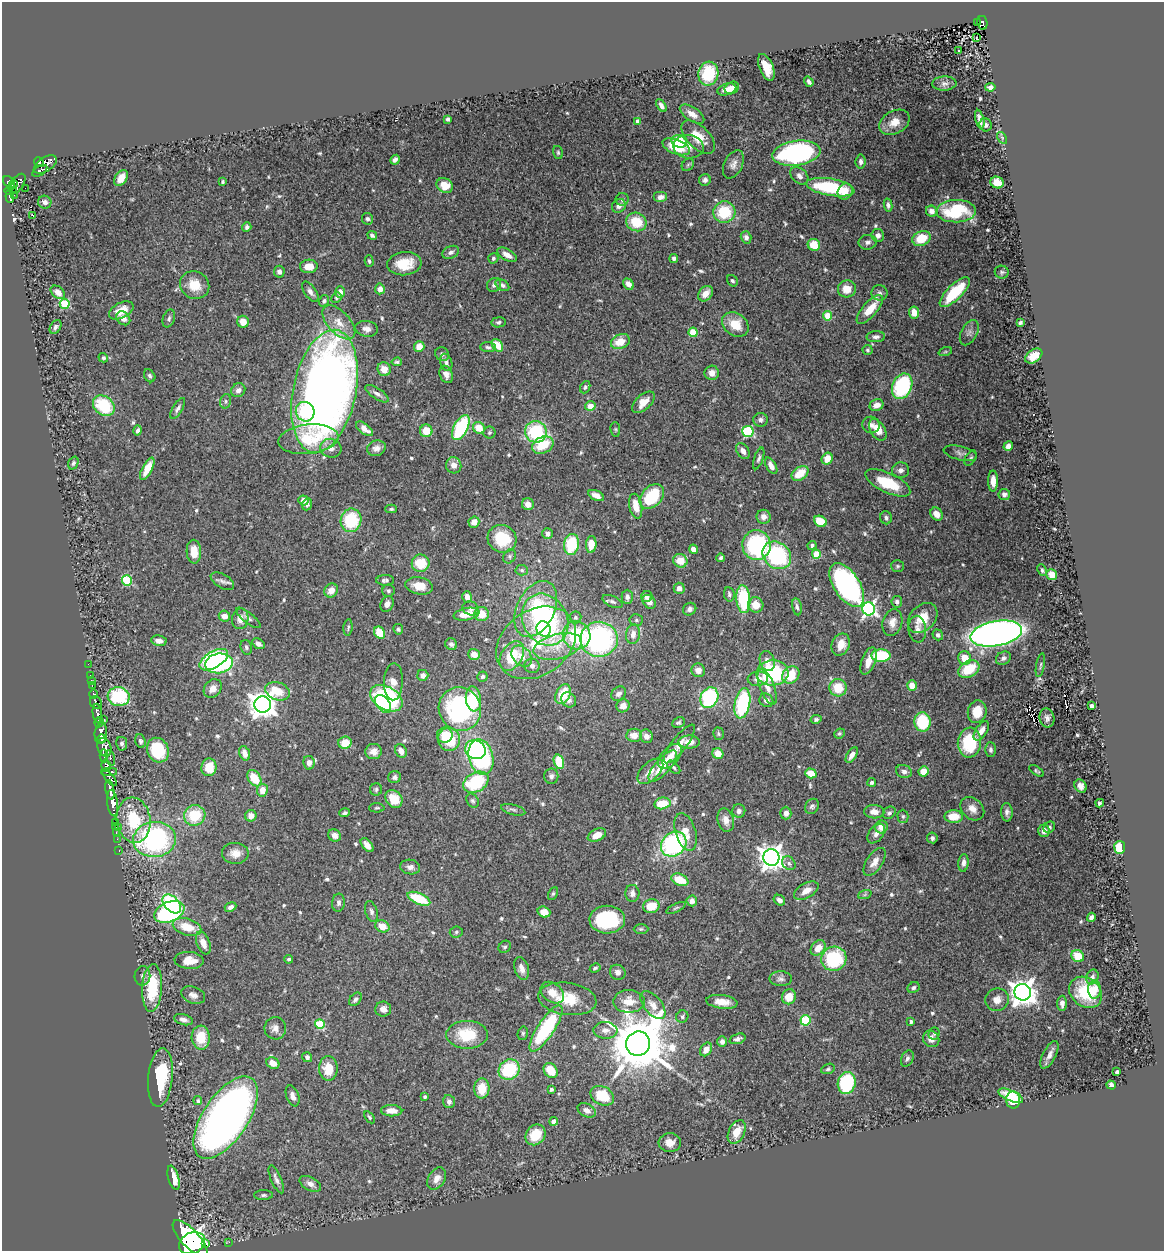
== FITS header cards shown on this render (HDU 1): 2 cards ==
NAXIS1  =                 1162
NAXIS2  =                 1249

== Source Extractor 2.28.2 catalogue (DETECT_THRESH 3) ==
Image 1162 x 1249 px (HDU 1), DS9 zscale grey, 1 PNG px = 1 image px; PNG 1166 x 1253 px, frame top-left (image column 1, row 1249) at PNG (2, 2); each listed source drawn as its Kron ellipse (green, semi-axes under 4 px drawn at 4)
Background 1.27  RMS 0.042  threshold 0.126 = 3 sigma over >= 5 px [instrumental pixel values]
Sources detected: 603; of the 603, the 500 brightest by FLUX_AUTO listed and drawn (103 fainter detections omitted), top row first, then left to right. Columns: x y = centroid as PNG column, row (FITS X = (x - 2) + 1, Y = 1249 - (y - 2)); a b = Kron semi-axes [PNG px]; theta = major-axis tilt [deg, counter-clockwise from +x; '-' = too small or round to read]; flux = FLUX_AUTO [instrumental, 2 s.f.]
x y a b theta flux
977 22 2 2 - 7.2
982 23 7 5 -80 110
977 37 3 2 - 6.4
958 50 3 3 - 24
766 67 14 6 -67 44
708 74 12 10 76 130
809 82 5 3 - 7.7
944 83 12 7 2 11
990 87 5 4 - 11
732 88 7 6 - 15
727 89 10 5 17 18
661 105 7 4 -55 13
692 114 14 7 -34 22
448 119 4 4 - 8.7
980 119 9 4 -75 14
638 122 4 4 - 28
894 122 16 11 30 36
986 125 6 6 - 7.9
698 137 21 11 -45 57
1002 138 6 4 -57 4.7
679 141 8 6 -20 84
676 147 14 7 -21 82
689 147 15 11 -6 31
558 153 7 5 -75 4.8
796 153 24 12 8 590
395 160 5 4 - 8.5
39 162 5 4 - 640
860 162 7 5 83 10
45 164 13 7 33 1100
733 164 15 9 64 19
688 165 7 5 46 5
40 171 8 4 33 470
799 176 10 7 -43 13
121 178 9 5 54 31
705 180 6 5 - 10
9 182 7 5 -46 910
223 182 4 3 - 4.7
997 182 7 5 -21 42
13 184 4 2 - 290
17 184 11 6 56 920
445 185 9 7 -32 42
830 187 24 8 -10 220
25 188 2 2 - 11
13 189 4 2 - 120
9 191 4 3 - 270
845 192 8 7 - 31
14 195 2 2 - 12
10 197 6 3 -83 330
661 197 7 5 0 18
622 199 6 6 - 8.6
45 202 6 6 - 11
888 205 6 4 -78 7.9
619 206 7 6 - 14
932 211 6 5 - 14
956 211 20 11 1 140
724 212 11 10 - 130
33 216 3 3 - 87
367 219 6 5 - 7.1
636 222 10 9 - 78
247 227 5 4 - 6.9
372 235 5 3 - 6.5
878 235 6 6 - 13
746 237 6 5 - 13
921 238 9 7 23 75
868 242 9 7 10 11
814 245 6 6 - 53
451 252 9 6 25 9.4
507 255 11 5 -30 20
493 258 5 5 - 6.2
674 258 4 4 - 11
369 261 6 3 -75 5
404 264 17 11 6 68
309 266 9 6 3 40
279 272 6 5 - 10
1002 272 7 6 - 6.9
732 281 6 5 - 5.8
628 284 6 4 -47 18
195 285 15 13 -31 57
494 285 7 6 - 9.6
502 285 7 5 -35 8.5
380 289 5 5 - 20
847 289 9 8 - 40
58 292 8 5 -40 24
310 292 12 5 -55 13
340 292 6 4 88 25
955 292 20 7 45 160
880 293 8 7 - 11
706 294 8 6 50 31
336 298 5 5 - 4.9
324 301 6 5 - 7.1
65 304 5 5 - 180
870 309 18 7 48 57
121 310 13 7 28 38
914 312 6 5 - 33
828 316 4 4 - 89
123 318 8 6 -47 20
169 319 9 6 73 7.2
243 322 6 5 - 32
339 322 21 11 -47 45
498 322 7 5 8 6.6
1020 323 4 3 - 6.2
735 325 14 11 -36 67
56 327 7 5 57 8.3
367 329 11 8 -9 18
693 332 4 4 - 110
969 333 14 8 62 14
876 337 9 5 3 10
620 342 10 7 21 49
497 345 7 5 -53 50
419 346 5 5 - 30
488 347 8 5 -2 7.3
867 350 5 5 - 5
945 352 7 4 19 4.8
442 354 7 6 - 8.8
1034 356 9 6 35 44
103 358 5 4 - 5.6
397 362 5 3 - 5.2
446 362 9 6 -75 10
384 369 7 6 - 31
712 373 7 7 - 23
446 374 9 6 -68 17
150 376 7 5 -57 6.5
902 386 13 9 67 220
585 387 6 5 - 6.5
238 390 7 6 - 14
325 391 62 31 78 2800
377 394 13 5 -33 13
226 401 7 5 75 6.1
643 402 13 7 44 34
877 405 7 5 24 20
104 406 12 9 -38 150
590 406 5 5 - 31
178 408 12 5 59 9.2
305 412 10 9 - 68
761 420 7 7 - 8.7
871 425 9 8 - 13
461 428 14 7 62 230
479 428 6 5 - 54
365 429 10 5 -38 20
615 429 7 5 -84 4.7
138 430 5 3 - 9.1
878 430 12 7 -59 41
426 431 6 6 - 54
536 432 11 10 - 190
748 432 5 5 - 270
489 433 6 6 - 5.6
308 439 30 14 6 140
543 445 11 8 26 93
1008 446 5 4 - 18
331 448 10 9 - 21
376 448 9 7 20 16
743 451 9 6 -56 17
960 453 17 7 -13 12
759 458 11 4 71 7.4
971 458 8 5 58 6.1
827 459 6 5 - 35
73 463 7 5 68 6.2
454 465 8 7 - 19
771 466 9 5 -60 20
147 469 12 5 62 54
900 470 8 8 - 13
800 473 9 6 37 63
993 481 10 5 -90 24
888 483 24 10 -25 120
1004 494 6 5 - 12
596 495 8 5 -26 22
652 496 14 10 47 140
303 500 5 5 - 17
307 504 6 4 68 8.9
528 504 6 6 - 23
636 506 12 6 -79 38
391 509 6 4 1 5.5
937 514 7 5 -51 22
764 517 7 7 - 17
886 518 6 6 - 7.8
351 520 11 10 - 160
820 521 6 5 - 92
474 522 5 5 - 27
548 534 5 5 - 10
502 539 15 13 -24 120
571 544 10 7 80 160
591 544 8 5 85 44
757 545 15 14 - 300
812 545 4 4 - 9.4
693 549 5 4 - 16
194 552 12 7 -87 48
816 554 4 4 - 110
777 555 15 12 -41 280
510 556 7 6 - 6.7
721 558 4 3 - 5.8
680 561 7 6 - 43
421 563 9 8 - 75
897 566 6 6 - 4.8
522 570 6 5 - 5.3
1042 570 6 4 -64 4.9
1052 575 5 5 - 29
385 580 9 5 1 9.2
127 581 5 5 - 200
222 581 13 7 -30 14
847 585 25 13 -57 680
419 586 14 8 -10 43
679 588 5 5 - 15
331 590 7 6 - 27
388 591 6 6 - 6.4
729 594 7 5 -83 7.5
647 596 6 5 - 9.7
467 597 6 5 - 20
627 597 7 5 -90 11
743 599 14 7 -86 160
612 602 11 5 -24 8.6
649 602 7 6 - 19
897 602 5 5 - 8
387 604 8 6 65 16
756 605 8 7 - 40
797 607 8 5 -80 7.6
471 608 8 6 -21 13
536 609 30 19 63 170
690 609 7 6 - 11
869 609 6 6 - 770
466 614 13 6 11 46
481 614 7 7 - 45
224 616 5 5 - 21
575 617 6 6 - 6.1
248 618 15 5 -39 12
923 618 17 12 46 60
240 619 10 8 78 27
545 620 27 22 -61 470
636 620 6 5 - 5.5
892 622 13 9 72 26
348 627 8 4 83 5.5
398 629 5 5 - 6
544 629 8 7 - 53
917 629 13 9 -82 19
380 633 6 5 - 68
996 633 26 12 10 1900
633 634 10 7 82 21
577 635 14 13 - 200
938 635 5 5 - 8
599 639 18 17 - 520
159 641 7 5 -10 18
536 643 43 32 35 250
258 644 7 5 -32 14
451 644 6 5 - 7.6
841 645 11 9 68 39
558 646 25 12 14 68
246 647 7 5 -72 6.8
474 654 6 5 - 26
512 656 16 10 58 94
522 656 12 9 -48 31
881 656 9 6 -1 140
965 658 7 6 - 38
1003 658 8 6 33 9.6
214 660 16 8 30 430
767 661 10 7 -72 18
868 661 14 6 69 35
219 663 14 10 8 330
88 664 2 2 - 15
1040 665 12 3 79 5.8
532 666 7 7 - 11
969 669 11 8 29 91
698 670 7 6 - 19
772 673 16 12 2 240
423 675 5 5 - 14
791 675 9 7 43 76
90 676 3 2 - 40
482 677 5 5 - 6.4
758 679 10 7 7 21
91 680 2 2 - 15
393 682 18 9 88 47
92 686 3 2 - 53
912 686 5 4 - 37
767 687 19 7 -69 30
838 688 9 8 - 65
213 689 10 8 50 23
277 691 12 9 -20 60
94 694 4 3 - 460
563 694 10 7 65 74
618 694 8 6 41 14
119 697 11 9 -8 210
386 698 17 11 -29 330
709 698 11 8 64 260
473 699 12 7 -84 99
569 700 8 7 - 14
766 700 7 6 - 15
96 703 6 5 - 510
742 703 15 7 78 250
263 704 8 8 - 3400
383 704 10 6 -52 160
623 706 7 6 - 28
1092 706 4 3 - 15
460 709 22 21 - 430
977 712 11 9 75 52
97 714 10 4 -82 2300
1047 718 9 7 -76 13
816 719 5 4 - 7.5
104 720 3 2 - 37
99 722 5 3 - 1300
678 722 7 5 25 5.9
922 722 9 8 - 130
981 731 11 5 56 23
101 733 11 6 84 4300
718 734 6 5 - 5.1
839 734 5 5 - 5.1
445 735 8 7 - 36
634 735 7 6 - 29
646 736 7 6 - 17
101 739 4 3 - 1500
449 739 12 11 - 99
140 741 7 5 -67 6.9
689 742 11 6 0 29
969 742 15 11 82 150
345 743 6 6 - 52
122 744 7 5 -80 7.2
679 744 24 7 52 29
104 747 10 6 -71 1700
158 750 13 10 -64 140
475 750 11 9 -28 160
991 750 7 5 -89 7.3
373 751 8 7 - 23
401 751 7 5 -58 19
245 753 7 5 -72 21
718 754 5 5 - 36
852 755 9 4 57 18
104 756 7 4 -86 650
670 756 15 8 49 32
481 757 18 12 -77 520
110 758 8 4 -73 370
559 762 7 5 -74 92
309 763 7 5 -80 16
106 766 6 5 - 1300
663 766 20 7 49 69
209 767 9 7 82 53
674 767 8 4 -46 5.8
650 771 16 8 43 31
904 771 8 6 -19 11
923 771 5 5 - 39
1037 771 8 4 -33 5.1
109 772 8 4 2 930
811 773 6 5 - 44
551 776 8 7 - 10
395 777 6 6 - 10
110 778 10 4 -51 830
254 778 9 6 -55 65
476 782 13 9 29 180
872 782 4 4 - 5.4
1081 786 7 5 -51 16
376 789 6 6 - 5.9
110 790 10 4 -80 2700
262 790 6 5 - 31
394 799 9 7 -49 62
473 801 7 5 -56 6.1
113 803 13 5 -83 2700
662 803 8 6 12 72
1100 803 4 4 - 6.3
812 806 8 6 56 7.8
377 808 7 4 -1 4.7
972 809 13 10 -44 26
513 810 12 5 -15 7.9
739 811 7 6 - 11
874 812 10 7 -3 20
1007 812 9 5 -87 12
345 813 5 4 - 6.8
786 813 6 5 - 15
889 813 7 5 43 7.6
195 815 11 10 - 98
251 816 6 5 - 22
903 816 6 5 - 6
954 817 9 6 0 55
134 820 23 17 -82 140
726 820 12 8 -75 23
116 822 3 2 - 53
115 826 3 2 - 53
119 827 3 3 - 36
881 827 6 6 - 29
1049 827 6 5 - 5.4
1044 831 6 5 - 21
116 832 3 2 - 43
686 832 19 10 -73 45
876 834 11 7 53 15
334 835 6 6 - 15
597 835 10 6 24 31
932 838 5 5 - 7.4
117 839 2 2 - 19
155 839 21 17 5 500
674 844 14 11 42 390
367 845 8 5 -51 22
1120 847 6 5 - 80
119 850 3 2 - 34
235 853 13 10 -1 30
771 857 8 8 - 2900
874 862 16 8 56 24
789 863 7 6 - 8.1
964 863 9 5 84 12
410 867 10 7 -9 16
680 880 9 5 -22 67
806 891 13 7 30 30
632 893 8 7 - 14
553 894 7 4 62 5.1
865 894 7 4 20 5
419 899 12 5 -24 120
779 900 6 5 - 13
692 901 5 5 - 19
338 903 9 6 83 11
172 904 11 7 -46 240
651 906 8 7 - 59
231 907 6 4 23 11
676 908 10 3 25 5.6
371 911 11 6 -73 9.7
169 912 16 10 23 410
544 912 6 5 - 34
1091 917 5 4 - 10
607 920 18 14 2 200
382 926 7 6 - 35
187 927 15 8 -17 61
641 929 7 5 1 5.4
456 932 6 5 - 5.9
203 943 12 6 -68 26
505 947 7 5 45 6.6
818 948 9 6 49 36
1078 956 6 5 - 63
289 959 4 4 - 5.3
834 959 13 12 - 230
189 960 15 8 -3 43
522 968 12 7 -74 20
595 968 5 4 - 5.3
618 972 8 7 - 13
142 976 10 8 89 11
1092 977 7 6 - 9.9
781 979 11 7 -2 11
152 988 24 10 87 140
913 988 6 5 - 6.7
1094 989 9 6 -89 32
1023 992 8 8 - 3500
1086 992 18 14 -39 130
552 993 13 9 -37 32
193 995 12 8 -20 18
789 997 8 7 - 51
355 999 8 5 49 8.3
567 999 29 16 -8 91
997 1000 11 11 - 24
629 1001 15 11 0 45
722 1002 15 7 -7 37
1062 1003 7 4 87 13
653 1005 17 8 -51 28
383 1009 8 7 - 16
682 1017 6 6 - 7.4
183 1020 9 5 -16 13
805 1020 5 5 - 200
911 1022 4 4 - 6.3
320 1024 5 5 - 120
275 1028 11 10 - 20
546 1028 27 8 57 300
605 1030 12 8 -3 18
523 1033 7 5 76 4.7
934 1034 6 5 - 4.7
467 1035 21 14 0 110
201 1038 12 9 -86 72
738 1039 8 5 19 10
931 1039 9 7 -50 15
722 1042 5 5 - 13
638 1044 12 11 - 25000
706 1049 7 5 54 28
1049 1055 15 6 63 16
307 1057 5 5 - 9
907 1058 8 5 64 8.7
273 1063 7 5 -29 32
328 1068 12 9 -89 56
828 1069 7 5 23 5.4
509 1070 11 9 39 170
551 1070 8 6 -51 52
1117 1072 4 3 - 12
160 1078 29 12 85 170
847 1083 11 9 79 200
1111 1085 5 4 - 13
482 1088 10 7 88 59
551 1089 3 3 - 5.2
293 1096 11 6 -71 15
602 1096 12 9 -28 85
1011 1096 13 5 -24 59
425 1097 4 3 - 5.5
1013 1100 8 7 - 110
198 1101 4 4 - 5.1
449 1102 6 5 - 9.7
587 1110 10 6 -28 17
392 1111 11 5 -1 27
369 1117 7 4 -55 4.7
226 1118 47 22 57 2100
554 1121 4 4 - 29
737 1132 12 8 64 49
535 1135 11 9 50 75
670 1143 11 9 0 26
174 1178 12 5 -75 48
437 1178 12 8 58 24
276 1179 15 5 -67 13
310 1184 11 6 -29 18
264 1195 9 5 1 6.9
190 1238 23 9 -47 27000
229 1242 3 2 - 20
192 1243 13 10 25 44000
206 1243 3 3 - 820
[103 fainter detections neither listed nor drawn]